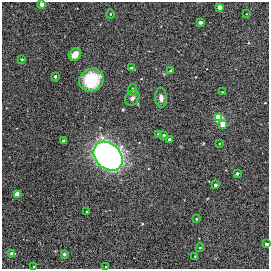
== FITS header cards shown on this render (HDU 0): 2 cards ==
NAXIS1  =                  267
NAXIS2  =                  267

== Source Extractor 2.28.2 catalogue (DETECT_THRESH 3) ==
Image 267 x 267 px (HDU 0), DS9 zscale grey, 1 PNG px = 1 image px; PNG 271 x 271 px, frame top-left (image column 1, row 267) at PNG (2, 2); each listed source drawn as its Kron ellipse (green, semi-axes under 4 px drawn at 4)
Background 6.67e-04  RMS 0.0061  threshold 0.0182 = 3 sigma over >= 5 px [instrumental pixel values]
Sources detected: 35; all 35 listed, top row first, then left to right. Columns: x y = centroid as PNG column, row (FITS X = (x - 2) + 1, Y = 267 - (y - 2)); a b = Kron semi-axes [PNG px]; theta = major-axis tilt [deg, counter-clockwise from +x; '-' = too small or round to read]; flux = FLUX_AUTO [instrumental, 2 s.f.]
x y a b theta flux
41 4 3 3 - 6.2
219 7 3 3 - 6.8
110 14 5 3 - 0.3
247 14 3 2 - 0.24
200 22 4 3 - 1.6
75 54 7 5 51 3.7
22 59 3 3 - 0.9
131 68 3 3 - 0.78
171 70 4 3 - 0.51
55 77 3 3 - 1.2
91 80 13 11 30 19
132 90 6 4 81 0.83
222 92 2 2 - 0.26
132 98 8 6 50 1.2
161 98 10 6 -86 1.8
218 118 4 3 - 85
223 124 4 3 - 16
159 134 3 3 - 3.7
164 135 3 3 - 1
169 139 3 3 - 1.3
63 141 3 3 - 1
219 144 3 2 - 0.33
108 156 16 12 -44 210
237 173 3 3 - 1.5
215 185 3 3 - 1.6
17 194 3 3 - 16
87 212 3 3 - 0.98
196 219 3 3 - 0.56
266 244 3 3 - 3.1
200 248 4 3 - 0.52
12 254 3 3 - 13
64 254 3 3 - 0.5
195 256 3 2 - 0.4
34 267 3 3 - 0.57
106 267 3 3 - 0.47
At the frame edge (FLAGS 8, measured only in part): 4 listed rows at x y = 41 4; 266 244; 34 267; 106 267